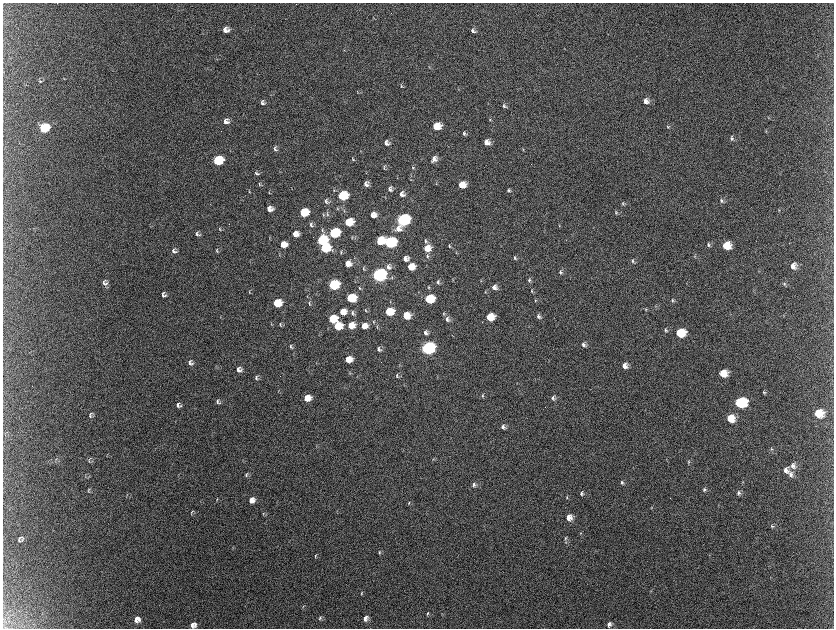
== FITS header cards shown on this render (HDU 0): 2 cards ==
NAXIS1  =                 1663 / length of data axis 1
NAXIS2  =                 1252 / length of data axis 2

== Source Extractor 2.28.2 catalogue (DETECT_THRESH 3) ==
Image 1663 x 1252 px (HDU 0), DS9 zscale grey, zoomed out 1/2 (1 PNG px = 2 x 2 image px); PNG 836 x 630 px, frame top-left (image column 2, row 1251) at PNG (3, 3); no overlay
Background 2220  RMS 34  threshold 103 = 3 sigma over >= 5 px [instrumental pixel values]
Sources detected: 224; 9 cannot appear on this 1/2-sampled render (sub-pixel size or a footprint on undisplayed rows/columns) and are not listed; the other 215 listed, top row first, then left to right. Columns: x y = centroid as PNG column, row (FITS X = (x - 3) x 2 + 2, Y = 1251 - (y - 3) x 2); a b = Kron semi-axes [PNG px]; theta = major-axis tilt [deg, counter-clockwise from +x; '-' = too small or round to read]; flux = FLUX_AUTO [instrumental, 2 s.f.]
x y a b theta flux
226 30 6 6 - 5.3e+04
473 31 7 4 -52 2.1e+04
344 50 3 3 - 4.7e+03
40 81 7 5 -23 1.1e+04
401 86 6 3 -52 9.1e+03
458 89 3 2 - 3.9e+03
357 92 5 3 - 6.5e+03
646 101 6 6 - 4.2e+04
262 103 6 5 - 1.9e+04
504 106 6 4 -54 1.4e+04
769 118 3 2 - 2.9e+03
490 119 4 3 - 6.5e+03
226 121 6 6 - 3.8e+04
436 126 7 5 10 1.7e+05
668 127 5 3 - 8.3e+03
44 128 7 6 - 4.7e+05
766 132 4 3 - 5.2e+03
464 133 4 3 - 1.2e+04
732 138 7 4 -78 1.6e+04
487 142 6 6 - 5.4e+04
386 143 6 5 - 2.9e+04
275 149 7 5 -64 2.0e+04
523 150 5 3 - 6.3e+03
353 159 5 2 - 5.9e+03
434 159 7 5 52 4.0e+04
218 161 7 6 - 6.4e+05
413 167 6 3 -82 1.0e+04
384 168 5 3 - 8.4e+03
257 173 7 4 -35 1.5e+04
411 176 3 2 - 3.6e+03
410 180 3 2 - 4.0e+03
366 184 5 5 - 2.9e+04
436 184 5 2 - 4.5e+03
260 185 7 4 -32 9.2e+03
462 185 6 5 - 1.3e+05
390 189 7 5 85 2.4e+04
334 190 5 2 - 6.2e+03
509 190 5 3 - 1.1e+04
249 191 5 2 - 5.5e+03
269 192 6 2 -76 5.5e+03
402 194 5 5 - 3.5e+04
342 196 7 6 - 4.7e+05
326 201 7 5 -52 1.7e+04
721 201 6 4 -63 1.4e+04
623 204 5 3 - 8.6e+03
337 208 5 2 - 5.6e+03
270 209 6 5 - 5.1e+04
779 210 4 3 - 5.9e+03
344 211 6 2 -73 7.8e+03
304 212 6 5 - 3.4e+05
616 213 5 3 - 8.4e+03
327 214 9 4 -90 1.4e+04
323 215 6 3 -74 7.2e+03
373 215 6 5 - 6.2e+04
403 220 7 6 - 1.9e+06
348 222 6 5 - 2.6e+05
311 225 8 5 -75 1.9e+04
559 226 3 3 - 4.6e+03
220 229 6 3 -66 8.9e+03
398 229 8 7 - 5.9e+04
322 231 7 4 -59 1.1e+04
334 233 7 6 - 7.3e+05
197 234 7 5 -49 1.7e+04
295 234 6 5 - 6.9e+04
352 237 5 3 - 6.5e+03
269 239 5 2 - 5.3e+03
322 240 7 6 - 6.8e+05
380 240 6 6 - 2.7e+05
426 241 6 4 -65 1.5e+04
390 242 7 6 - 1.2e+06
283 244 6 5 - 9.5e+04
709 245 6 4 -81 1.5e+04
449 246 5 3 - 8.7e+03
726 246 7 6 - 1.6e+05
325 248 7 6 - 4.6e+05
427 248 7 6 - 1.1e+05
174 251 6 6 - 2.2e+04
217 251 6 4 -76 1.0e+04
332 251 5 3 - 9.2e+03
341 252 5 2 - 6.7e+03
456 252 4 2 - 4.0e+03
279 255 4 2 - 4.1e+03
427 256 7 5 80 1.9e+04
695 256 4 3 - 6.8e+03
406 258 6 5 - 4.1e+04
515 258 6 4 -77 1.3e+04
633 261 6 4 -89 1.4e+04
348 264 5 5 - 6.7e+04
793 266 7 6 - 5.9e+04
388 267 7 6 - 3.1e+04
411 267 6 5 - 1.5e+05
363 269 5 3 - 7.1e+03
759 271 3 2 - 3.8e+03
560 272 7 4 79 1.6e+04
379 275 7 6 - 3.2e+06
392 277 6 3 -86 1.0e+04
452 280 4 3 - 4.8e+03
529 280 6 4 84 1.3e+04
481 281 3 2 - 3.7e+03
438 282 7 5 -75 1.7e+04
105 283 8 6 -53 2.7e+04
784 284 4 4 - 9.8e+03
333 285 7 6 - 7.8e+05
429 287 5 2 - 6.1e+03
494 287 6 6 - 3.7e+04
360 288 4 3 - 6.3e+03
531 291 5 4 - 1.0e+04
249 292 6 3 81 7.3e+03
485 292 4 3 - 5.4e+03
163 295 5 5 - 2.1e+04
307 297 4 2 - 4.6e+03
351 298 7 6 - 3.1e+05
429 299 6 5 - 4.1e+05
535 300 4 3 - 6.9e+03
672 300 6 4 -83 1.1e+04
277 303 6 5 - 3.2e+05
309 303 7 4 -81 1.2e+04
656 306 4 3 - 5.7e+03
646 309 4 4 - 7.1e+03
365 310 5 2 - 5.8e+03
389 311 6 5 - 2.5e+05
343 312 6 6 - 1.0e+05
353 313 7 5 -82 2.0e+04
444 313 5 3 - 8.3e+03
406 316 6 6 - 1.2e+05
538 316 6 4 -65 1.7e+04
784 316 3 3 - 3.9e+03
220 317 4 2 - 3.7e+03
490 317 6 5 - 2.0e+05
332 319 6 5 - 2.9e+05
447 319 7 6 - 2.8e+04
373 322 5 2 - 6.6e+03
271 324 4 2 - 4.2e+03
280 324 6 3 -78 8.8e+03
351 325 6 5 - 1.3e+05
338 326 6 6 - 2.5e+05
364 326 6 5 - 7.7e+04
377 327 5 3 - 6.2e+03
666 330 6 4 -82 1.4e+04
425 333 6 5 - 2.6e+04
680 333 7 6 - 2.9e+05
584 344 5 4 - 2.1e+04
291 347 7 4 -77 1.2e+04
428 348 7 6 - 2.6e+06
379 349 5 4 - 2.0e+04
348 359 6 5 - 1.1e+05
190 363 6 5 - 2.3e+04
625 366 6 6 - 4.9e+04
239 369 6 6 - 3.2e+04
350 373 4 3 - 7.0e+03
723 373 6 6 - 1.3e+05
357 376 3 2 - 2.3e+03
397 376 6 3 88 1.1e+04
257 378 5 4 - 1.6e+04
517 384 3 2 - 2.8e+03
278 391 4 2 - 3.3e+03
764 392 5 4 - 1.2e+04
482 396 5 4 - 9.6e+03
307 398 6 5 - 1.3e+05
553 398 6 5 - 1.7e+04
218 402 6 5 - 1.7e+04
740 402 8 6 3 7.0e+05
178 405 6 5 - 2.4e+04
818 413 7 6 - 1.7e+05
90 414 6 3 45 7.7e+03
90 416 5 4 - 9.3e+03
730 418 7 6 - 1.6e+05
503 427 6 5 - 2.3e+04
771 449 5 4 - 9.4e+03
56 459 6 2 45 6.8e+03
89 459 6 2 32 6.1e+03
433 459 4 2 - 4.8e+03
666 459 3 2 - 3.2e+03
243 460 5 1 - 3.5e+03
89 461 6 3 -45 6.6e+03
689 462 4 4 - 8.5e+03
793 466 8 6 -83 3.9e+04
786 470 7 6 - 3.6e+04
86 474 5 2 - 4.2e+03
791 474 8 6 85 3.4e+04
246 475 7 3 73 1.2e+04
622 482 5 4 - 1.4e+04
474 485 6 4 86 1.7e+04
89 489 6 3 54 8.5e+03
704 490 6 4 82 1.3e+04
581 493 7 4 77 1.8e+04
739 493 6 6 - 2.1e+04
127 495 4 2 - 4.9e+03
567 497 5 3 - 7.2e+03
217 499 6 2 76 4.9e+03
252 500 6 5 - 5.2e+04
409 503 5 3 - 7.5e+03
651 507 4 3 - 4.3e+03
337 511 3 2 - 3.0e+03
192 512 8 4 57 1.2e+04
263 514 6 3 81 7.0e+03
569 517 6 6 - 6.9e+04
772 526 6 4 -90 1.2e+04
580 533 5 3 - 6.1e+03
565 538 5 4 - 9.5e+03
20 539 6 5 - 1.8e+04
566 542 4 4 - 9.4e+03
379 552 6 3 68 8.7e+03
315 556 6 3 75 9.1e+03
770 577 3 2 - 3.8e+03
650 591 4 3 - 5.0e+03
361 593 5 2 - 6.4e+03
303 606 5 3 - 6.2e+03
442 613 3 2 - 2.6e+03
428 614 5 3 - 9.5e+03
320 618 7 4 62 1.2e+04
366 618 6 5 - 3.6e+04
137 619 6 6 - 5.3e+04
193 625 6 5 - 4.8e+04
609 625 6 5 - 2.9e+04
At the frame edge (FLAGS 8, measured only in part): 1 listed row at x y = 193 625
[9 sub-pixel or undisplayed-footprint detections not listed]